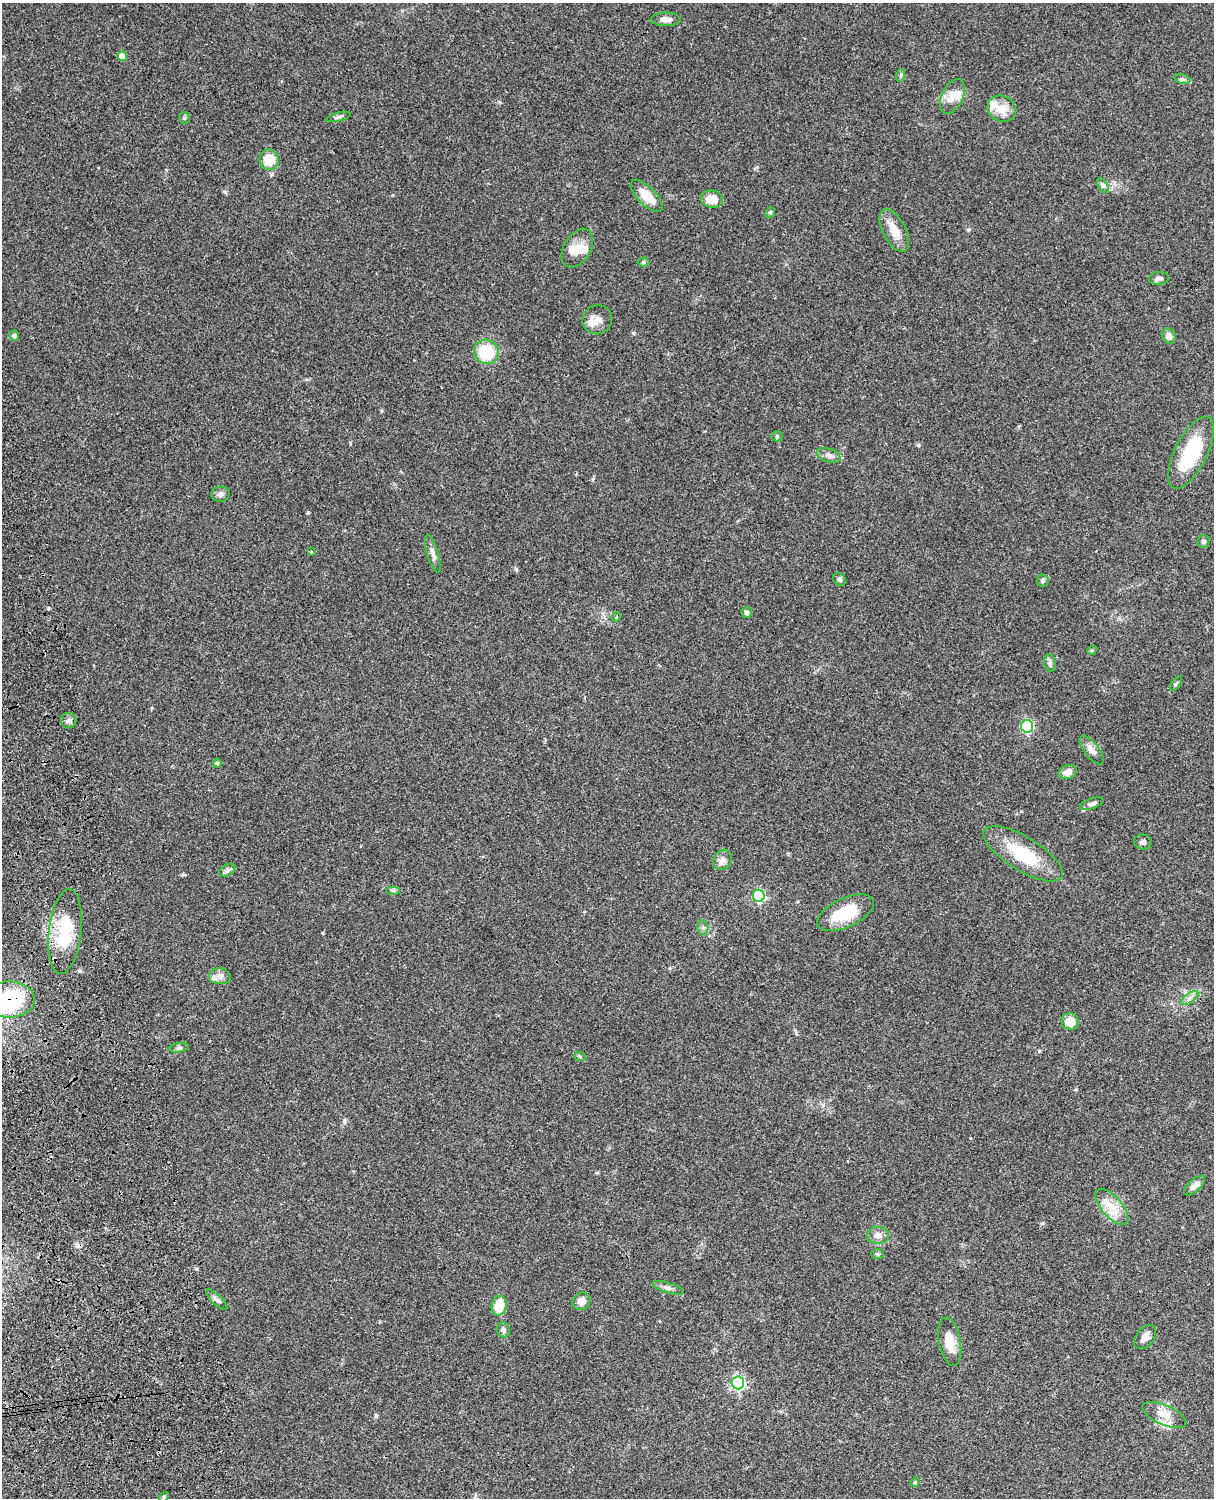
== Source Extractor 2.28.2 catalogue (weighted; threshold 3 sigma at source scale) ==
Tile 7 of 4 x 3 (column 3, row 2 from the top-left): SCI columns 2545-3756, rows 1774-3269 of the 5087 x 4929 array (HDU 1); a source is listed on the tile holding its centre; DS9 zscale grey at full resolution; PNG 1216 x 1500 px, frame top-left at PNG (2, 3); each listed source drawn as its Kron ellipse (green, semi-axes under 4 px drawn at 4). Shown black and unused: <1% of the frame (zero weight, under 3 of 4 exposures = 6% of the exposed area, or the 3 px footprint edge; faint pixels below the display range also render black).
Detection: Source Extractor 2.28.2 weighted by HDU 2 'WHT'; one run over the whole footprint, this tile lists its part. Background 0.077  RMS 0.0059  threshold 0.0267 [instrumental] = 3 sigma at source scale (4.5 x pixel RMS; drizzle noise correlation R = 1.50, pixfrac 1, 0.05/0.05 arcsec/px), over >= 5 px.
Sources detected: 80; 9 inside a brighter listed object's ellipse — not listed separately; the other 71 listed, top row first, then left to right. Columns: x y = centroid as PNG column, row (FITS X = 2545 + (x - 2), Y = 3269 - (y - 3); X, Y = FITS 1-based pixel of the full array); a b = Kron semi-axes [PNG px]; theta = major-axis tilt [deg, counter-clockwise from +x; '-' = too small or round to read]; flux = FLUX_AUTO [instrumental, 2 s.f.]
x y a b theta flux
666 19 15 7 0 3.5
122 56 5 5 - 4.5
901 75 6 4 72 0.85
1183 79 8 4 -15 1.3
952 96 19 10 64 6.5
1002 109 14 13 - 9.5
338 117 12 4 15 1.6
184 118 5 5 - 0.8
269 160 10 9 - 11
1103 186 8 4 -58 1.3
647 196 20 9 -45 11
712 199 11 8 -11 7.5
770 212 5 4 - 0.93
894 231 23 11 -63 8.5
577 248 21 13 59 7.5
643 262 6 4 0 0.84
1159 278 10 6 7 2.1
597 320 15 14 - 5.8
14 336 5 4 - 1.1
1169 336 8 6 -62 3.1
486 352 13 12 - 23
777 436 5 5 - 0.84
1191 453 39 16 63 36
829 455 12 6 -19 2.5
220 494 9 7 13 2.1
1204 541 6 6 - 1.3
311 552 4 4 - 0.5
433 554 20 5 -73 2.9
840 579 7 5 -46 1.3
1043 581 6 6 - 1.2
746 612 5 5 - 1.4
616 617 5 4 - 0.69
1092 650 5 4 - 0.6
1050 663 9 5 -82 1.5
1176 684 8 3 56 0.79
69 720 8 7 - 1.7
1027 726 6 6 - 64
1092 750 17 7 -52 3.4
217 763 4 4 - 1.1
1068 772 9 6 23 4.1
1092 804 12 5 18 1.7
1143 842 9 7 -5 1.8
1023 854 45 17 -32 25
723 860 11 8 55 3.1
227 870 9 5 30 1.6
393 890 7 4 0 0.97
759 896 6 6 - 65
846 913 30 14 25 21
703 928 7 5 -88 1.3
65 932 43 16 84 30
220 976 11 8 -3 2.9
1190 998 10 4 36 2.1
10 999 25 18 -1 45
1070 1022 8 8 - 7.4
179 1048 9 4 10 1.3
580 1057 6 3 -20 0.7
1195 1185 13 6 42 3.4
1112 1207 22 10 -49 8.9
878 1235 11 8 -1 3.8
877 1254 6 5 - 0.97
668 1288 16 5 -17 2.2
217 1300 14 5 -43 1.9
581 1301 9 8 - 4.6
499 1306 10 7 75 12
503 1330 7 6 - 1.7
1145 1337 13 9 51 3.5
950 1342 24 10 -79 8.8
738 1383 6 6 - 110
1164 1415 23 10 -24 7.2
915 1482 5 4 - 0.63
164 1497 5 4 - 0.89
Overlapping masked pixels (flux is a lower limit): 1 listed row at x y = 10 999
Isophote crosses this tile's border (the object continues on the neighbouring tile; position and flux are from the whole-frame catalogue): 1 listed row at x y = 10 999
Unlisted compact peaks at least as high as the median listed source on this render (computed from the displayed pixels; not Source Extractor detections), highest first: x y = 225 192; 516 569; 308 512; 1043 1223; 376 1416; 918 445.